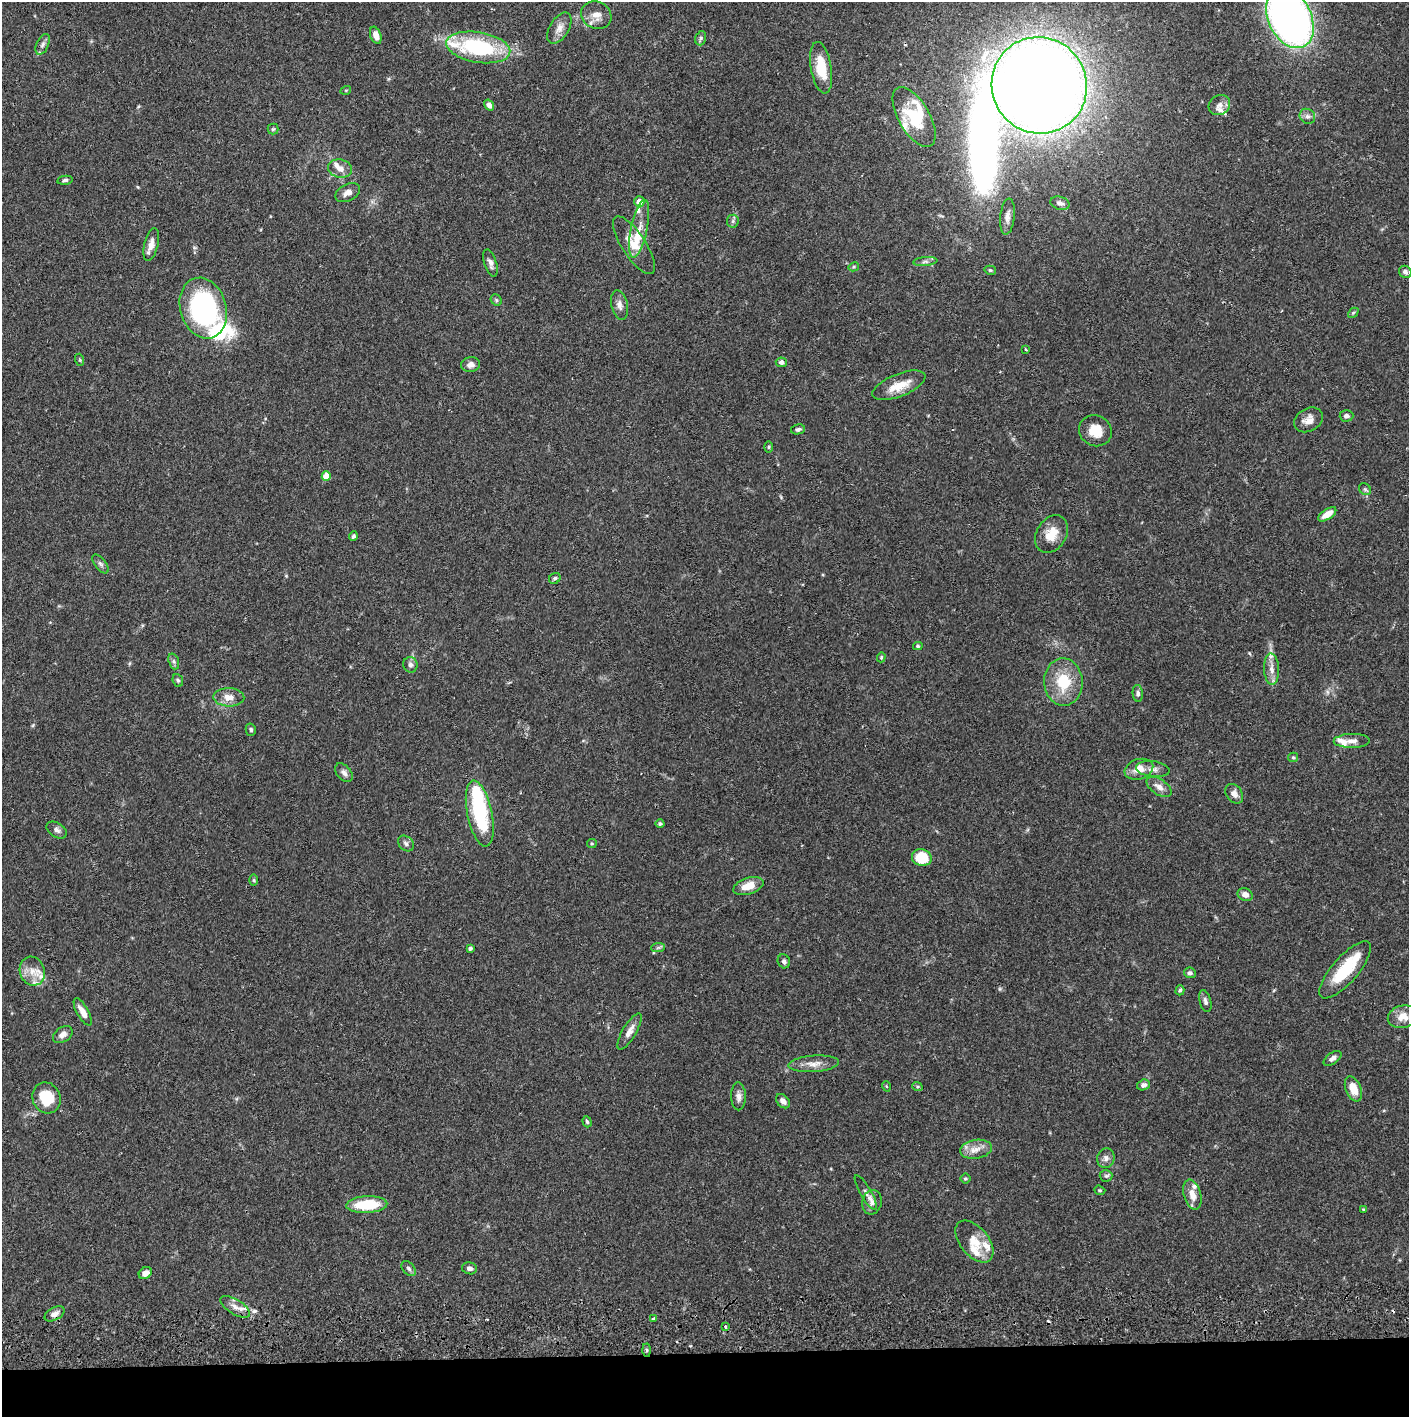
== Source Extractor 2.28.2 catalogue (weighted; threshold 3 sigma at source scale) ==
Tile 8 of 3 x 3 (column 2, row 3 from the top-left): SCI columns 1410-2816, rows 56-1470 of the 4229 x 4358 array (HDU 1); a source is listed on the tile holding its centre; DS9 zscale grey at full resolution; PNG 1411 x 1419 px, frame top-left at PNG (2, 2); each listed source drawn as its Kron ellipse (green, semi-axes under 4 px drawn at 4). Shown black and unused: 4% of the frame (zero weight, under 2 of 3 exposures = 3% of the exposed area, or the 3 px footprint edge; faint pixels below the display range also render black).
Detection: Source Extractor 2.28.2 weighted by HDU 2 'WHT'; one run over the whole footprint, this tile lists its part. Background 0.0678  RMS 0.0049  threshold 0.0219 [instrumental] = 3 sigma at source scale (4.5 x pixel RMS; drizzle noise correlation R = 1.50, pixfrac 1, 0.05/0.05 arcsec/px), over >= 5 px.
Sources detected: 139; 2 inside a brighter object's white glare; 2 cosmic-ray / hot-pixel residue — neither listed nor drawn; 17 inside a brighter listed object's ellipse — not listed separately; the other 118 listed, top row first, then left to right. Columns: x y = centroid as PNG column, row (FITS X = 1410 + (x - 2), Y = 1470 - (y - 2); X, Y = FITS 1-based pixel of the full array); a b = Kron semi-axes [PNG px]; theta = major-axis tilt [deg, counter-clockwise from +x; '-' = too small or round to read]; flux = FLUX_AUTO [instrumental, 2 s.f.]
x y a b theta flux
596 15 15 13 -28 5.1
1290 18 32 21 -64 260
559 28 17 9 59 4.2
376 35 9 5 -69 3.9
701 38 7 5 74 1.1
43 44 11 6 64 1.7
478 47 32 15 -9 50
821 68 26 10 -80 14
1039 85 48 47 - 990
346 90 5 3 - 0.44
489 105 6 4 -55 2.1
1219 105 11 9 35 2.7
1307 116 8 7 - 1.8
914 117 33 15 -60 20
273 129 5 5 - 0.74
340 169 12 9 -11 3.6
65 180 8 4 11 1.1
348 193 13 8 27 3.1
639 202 5 5 - 4
1060 203 10 6 -15 1.9
1007 217 18 7 84 2.8
733 221 6 6 - 1
639 229 30 8 79 7
151 245 17 7 77 3.9
634 245 33 12 -57 9.3
925 261 12 4 4 1.6
490 263 14 6 -72 2.4
854 267 5 4 - 0.59
990 270 6 4 -14 0.73
1405 272 6 6 - 1.5
496 300 6 5 - 0.74
619 305 15 8 -78 2.9
203 308 31 23 -73 91
1353 313 6 4 43 0.7
1026 349 4 2 - 0.48
80 360 6 4 -72 0.6
781 362 5 5 - 1.7
471 365 9 7 6 2.5
899 385 28 11 22 9.6
1346 416 7 5 3 1.5
1308 420 15 11 28 4.3
798 429 7 5 12 1.1
1095 431 17 15 -28 8.1
769 447 5 3 - 0.58
326 476 5 4 - 9.6
1365 489 6 5 - 0.91
1327 514 10 5 34 5
1051 534 20 15 58 9.1
353 536 5 4 - 0.93
100 564 11 5 -53 1.5
555 578 6 5 - 0.95
918 646 4 4 - 0.64
881 657 5 4 - 0.58
174 661 8 5 -71 1.1
410 665 8 7 - 1.5
1272 669 16 7 -87 3.7
178 680 6 5 - 0.81
1063 682 24 19 -86 17
1138 693 8 5 -85 1.3
229 697 15 9 -2 5.1
251 730 6 5 - 0.99
1352 741 18 7 1 3.2
1293 757 5 4 - 0.71
1139 769 14 10 18 5.8
1153 769 17 8 -7 3
344 773 11 7 -50 1.9
1159 787 14 7 -34 3.2
1234 794 11 8 -54 2.6
480 814 33 12 -78 41
660 824 4 4 - 0.94
57 830 11 7 -32 1.8
406 843 9 7 -43 1.5
592 843 5 4 - 0.58
922 858 10 8 -15 14
254 880 6 4 -89 0.56
748 886 16 8 17 7
1245 895 8 6 -27 2.8
658 947 7 4 2 0.95
470 949 3 3 - 1.2
784 961 7 6 - 1.4
1345 970 36 13 49 21
32 971 15 12 -72 5.8
1190 973 6 5 - 1.2
1180 990 5 4 - 0.76
1205 1001 11 5 -75 1.7
83 1012 15 6 -61 4.6
1403 1017 15 11 13 5.8
630 1031 21 6 59 3.6
63 1035 11 7 35 2.7
1332 1058 10 5 34 2.3
814 1064 25 8 4 5.1
1143 1085 7 5 17 1.9
886 1086 5 3 - 0.42
917 1086 5 3 - 0.63
1353 1089 13 7 -67 7.5
738 1096 14 7 -88 2.6
46 1098 16 14 -67 16
783 1101 8 6 -45 2.6
587 1122 6 4 -72 0.7
976 1149 16 9 8 4.8
1106 1158 10 8 73 2.1
1106 1176 6 6 - 1
965 1178 5 5 - 0.75
1100 1190 6 4 -19 0.6
866 1192 19 5 -60 2.4
1192 1195 15 8 -75 5.7
872 1202 12 9 78 2.8
367 1205 20 8 3 19
1363 1209 3 2 - 0.39
974 1241 24 14 -51 9
409 1268 8 6 -50 1.3
469 1268 7 6 - 1.7
145 1273 7 5 37 3.6
235 1307 17 7 -31 3.9
54 1314 11 6 29 2.7
654 1319 4 3 - 2.5
725 1326 3 3 - 0.93
647 1350 6 4 -88 0.73
Overlapping masked pixels (flux is a lower limit): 1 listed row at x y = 235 1307
Isophote crosses this tile's border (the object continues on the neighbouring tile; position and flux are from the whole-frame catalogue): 2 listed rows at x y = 1290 18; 478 47